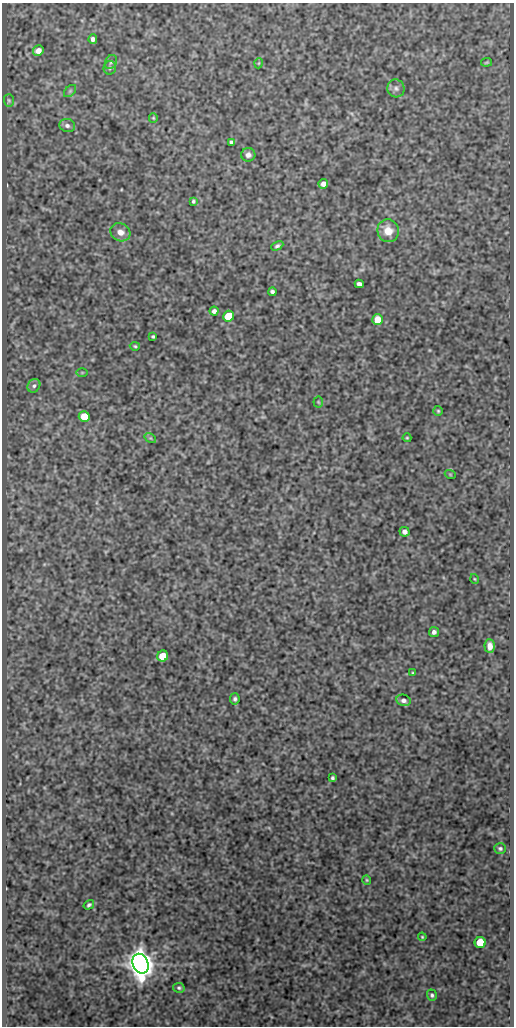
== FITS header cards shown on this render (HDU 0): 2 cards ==
NAXIS1  =                  512
NAXIS2  =                 1024

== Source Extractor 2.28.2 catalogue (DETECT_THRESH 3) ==
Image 512 x 1024 px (HDU 0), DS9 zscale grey, 1 PNG px = 1 image px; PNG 516 x 1028 px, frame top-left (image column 1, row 1024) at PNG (2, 3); each listed source drawn as its Kron ellipse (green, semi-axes under 4 px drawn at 4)
Background 418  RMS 0.89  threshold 2.68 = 3 sigma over >= 5 px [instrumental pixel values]
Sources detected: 50; all 50 listed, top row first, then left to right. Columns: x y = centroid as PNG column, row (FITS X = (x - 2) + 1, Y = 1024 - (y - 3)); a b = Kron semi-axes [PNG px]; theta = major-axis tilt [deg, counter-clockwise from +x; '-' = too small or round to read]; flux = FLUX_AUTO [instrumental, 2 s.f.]
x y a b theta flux
93 39 5 4 - 200
38 51 5 5 - 430
111 62 7 5 62 140
487 62 5 3 - 74
259 63 5 3 - 46
110 68 7 6 - 120
396 88 9 8 - 240
70 91 7 4 45 100
9 100 6 5 - 91
153 118 5 4 - 66
67 126 8 6 -16 200
231 142 4 4 - 130
248 155 7 7 - 240
323 184 5 4 - 250
193 201 4 3 - 94
388 231 11 10 - 850
120 232 10 8 -28 460
277 246 6 4 26 130
359 284 4 4 - 210
272 292 4 4 - 140
214 311 4 4 - 180
229 316 5 5 - 2300
378 320 5 5 - 1200
153 336 3 3 - 81
135 346 5 4 - 83
82 372 5 3 - 58
34 386 7 6 - 170
318 402 5 5 - 70
438 411 5 5 - 81
84 416 5 5 - 1200
150 438 6 4 -33 74
407 438 4 4 - 63
450 474 5 3 - 47
405 532 5 4 - 210
475 579 5 3 - 52
434 632 5 5 - 190
490 646 7 5 -88 340
163 656 6 5 - 1400
413 673 3 3 - 62
235 699 6 4 76 130
403 700 7 5 -14 220
332 778 3 3 - 100
500 848 6 5 - 120
367 880 4 4 - 66
89 905 5 4 - 110
422 937 4 3 - 57
480 942 5 5 - 1800
141 964 10 7 -65 130000
179 988 6 4 -12 100
432 995 6 5 - 110